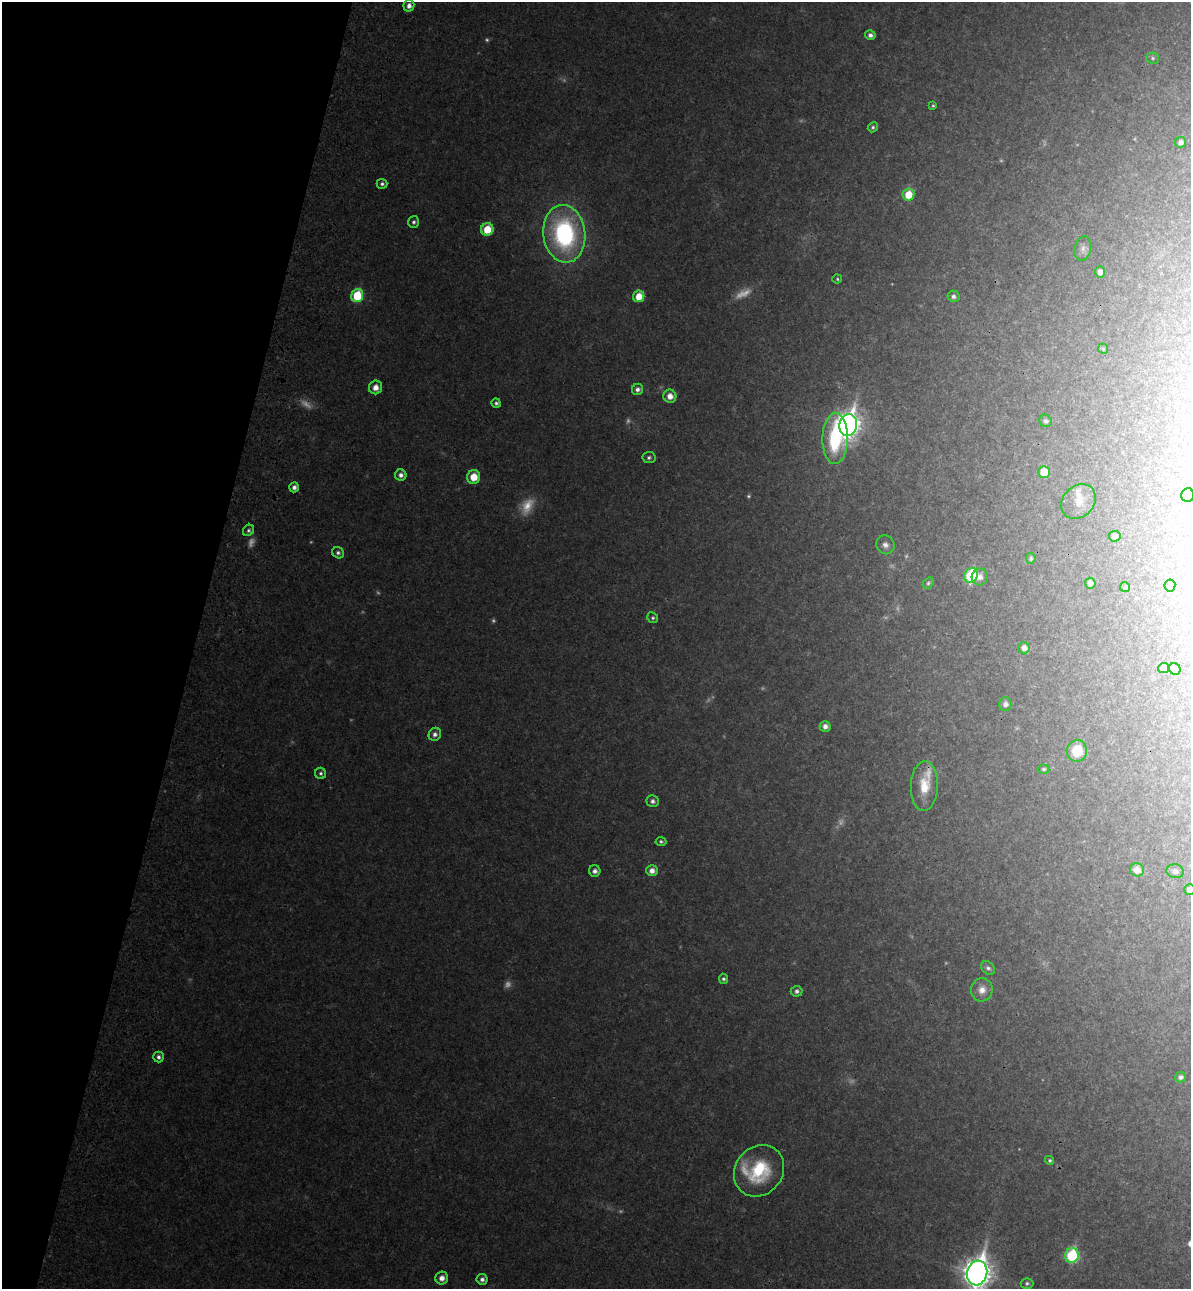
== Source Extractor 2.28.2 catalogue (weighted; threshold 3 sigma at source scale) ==
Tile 9 of 4 x 4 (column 1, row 3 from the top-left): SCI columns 244-1432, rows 1333-2619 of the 5366 x 5236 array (HDU 1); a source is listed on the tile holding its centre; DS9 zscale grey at full resolution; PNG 1193 x 1291 px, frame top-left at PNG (2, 2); each listed source drawn as its Kron ellipse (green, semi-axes under 4 px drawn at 4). Shown black and unused: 16% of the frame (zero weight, under 3 of 4 exposures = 6% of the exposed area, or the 3 px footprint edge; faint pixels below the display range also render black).
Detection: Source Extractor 2.28.2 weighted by HDU 2 'WHT'; one run over the whole footprint, this tile lists its part. Background 0.0497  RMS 0.0045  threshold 0.0203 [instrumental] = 3 sigma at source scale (4.5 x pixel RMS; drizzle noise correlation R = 1.50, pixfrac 1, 0.05/0.05 arcsec/px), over >= 5 px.
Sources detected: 95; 21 too faint to see at this stretch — neither listed nor drawn; the other 74 listed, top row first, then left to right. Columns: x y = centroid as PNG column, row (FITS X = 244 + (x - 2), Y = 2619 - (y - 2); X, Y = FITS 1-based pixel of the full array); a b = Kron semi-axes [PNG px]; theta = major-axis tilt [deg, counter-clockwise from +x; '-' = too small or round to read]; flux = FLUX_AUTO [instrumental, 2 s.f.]
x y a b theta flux
409 6 6 5 - 3
870 35 5 5 - 1.9
1153 58 6 5 - 0.95
933 105 4 3 - 0.58
873 127 5 4 - 0.91
1180 142 5 5 - 2.2
382 184 5 5 - 1.2
908 195 6 6 - 9.9
414 222 6 5 - 1.1
487 229 6 6 - 10
564 234 29 21 -83 79
1083 249 12 8 80 2.3
1100 272 6 5 - 2.4
837 279 5 4 - 0.68
357 296 7 6 - 22
639 296 6 5 - 8.1
953 296 6 5 - 1.6
1103 349 5 4 - 0.64
376 387 7 6 - 4.3
638 389 6 5 - 1.9
670 396 6 6 - 4.2
496 403 5 4 - 1.1
1046 421 6 6 - 1.3
848 425 11 9 79 390
835 438 25 12 89 41
649 457 6 6 - 1.1
1044 472 6 6 - 8.3
401 475 5 5 - 2.2
474 477 7 6 - 8.6
294 487 5 4 - 1.9
1188 495 7 6 - 2.4
1078 501 19 15 47 6.8
248 530 6 5 - 1
1115 536 6 5 - 1.5
885 545 9 9 - 2.4
338 553 6 5 - 1.3
1031 558 5 4 - 0.93
971 576 7 6 - 36
980 577 8 8 - 3
928 583 6 5 - 0.84
1090 583 5 5 - 2.3
1170 585 6 5 - 0.92
1125 587 5 5 - 0.64
653 618 5 5 - 0.87
1024 648 6 5 - 3
1164 668 5 5 - 2.1
1175 669 6 5 - 1.8
1005 704 6 6 - 2
825 726 5 5 - 2.4
435 734 7 6 - 1.9
1077 751 11 10 - 13
1044 769 6 4 -1 0.71
321 773 6 5 - 1.1
924 786 25 13 88 11
652 801 6 6 - 2
661 841 5 4 - 0.98
1137 870 7 6 - 5
595 871 5 5 - 2.1
652 871 6 5 - 3.1
1175 871 8 7 - 1.7
1190 889 5 5 - 2.4
988 968 8 6 -42 1.4
723 979 5 4 - 1.1
982 990 11 11 - 4.4
797 991 6 5 - 1.5
158 1057 5 5 - 1.6
1181 1077 5 5 - 1.6
1050 1160 4 4 - 0.82
759 1171 27 23 50 29
1072 1255 7 6 - 46
977 1273 12 10 76 610
442 1278 6 6 - 3.1
482 1279 5 5 - 1.9
1027 1283 6 5 - 1.1
Isophote crosses this tile's border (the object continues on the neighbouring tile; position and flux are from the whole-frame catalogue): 2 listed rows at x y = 1190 889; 977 1273